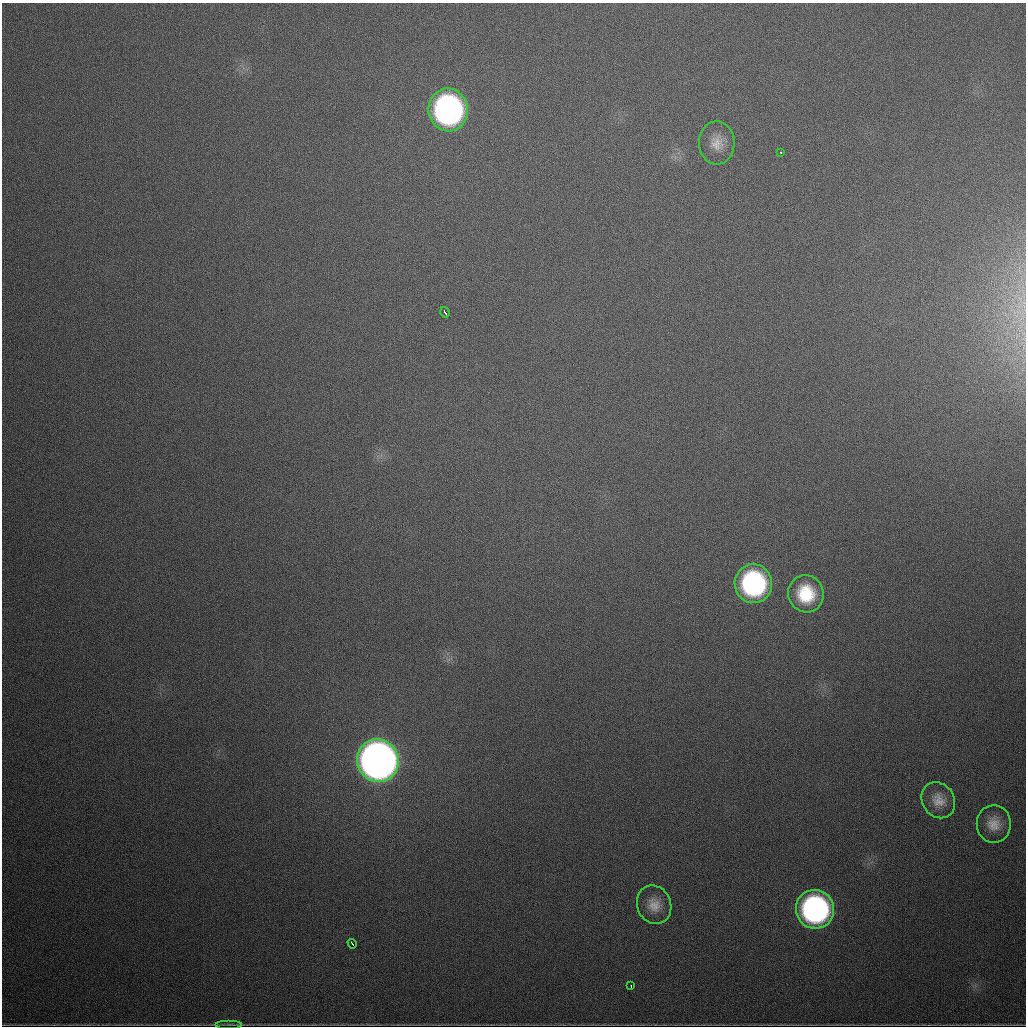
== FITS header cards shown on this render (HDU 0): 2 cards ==
NAXIS1  =                 1024
NAXIS2  =                 1024

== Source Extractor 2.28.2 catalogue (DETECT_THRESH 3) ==
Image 1024 x 1024 px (HDU 0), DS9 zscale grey, 1 PNG px = 1 image px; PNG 1028 x 1028 px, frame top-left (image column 1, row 1024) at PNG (2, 3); each listed source drawn as its Kron ellipse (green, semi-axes under 4 px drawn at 4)
Background 621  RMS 20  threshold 58.6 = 3 sigma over >= 5 px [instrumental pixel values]
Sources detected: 14; all 14 listed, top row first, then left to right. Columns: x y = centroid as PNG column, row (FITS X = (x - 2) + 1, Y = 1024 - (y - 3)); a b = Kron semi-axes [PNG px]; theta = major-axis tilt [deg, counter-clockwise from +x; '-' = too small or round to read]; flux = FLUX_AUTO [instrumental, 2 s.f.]
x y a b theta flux
448 110 21 20 - 4.8e+05
717 143 21 17 -89 2.3e+04
781 152 3 3 - 1.8e+03
445 312 5 2 - 3.3e+03
753 584 19 18 - 2.3e+05
806 594 19 17 -70 5.8e+04
378 761 21 20 - 1.8e+06
938 800 19 16 -56 1.9e+04
994 824 19 17 89 2.2e+04
654 905 20 17 -66 2.2e+04
815 909 19 19 - 3.9e+05
352 944 5 2 - 2.3e+03
631 986 3 2 - 1.7e+03
229 1024 13 3 0 2.3e+03